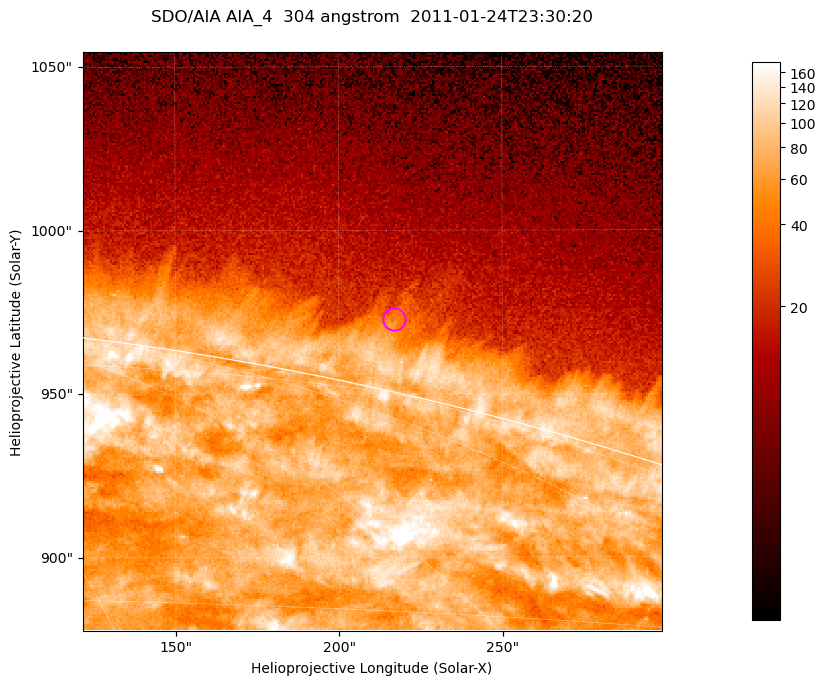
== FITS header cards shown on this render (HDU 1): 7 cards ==
TELESCOP= 'SDO/AIA '           / For AIA: SDO/AIA
INSTRUME= 'AIA_4   '           / For AIA: AIA_ATA1, AIA_ATA2, AIA_ATA3 or AIA_AT
WAVELNTH=                  304 / [angstrom] Wavelength
WAVEUNIT= 'angstrom'           / Wavelength unit: angstrom
DATE-OBS= '2011-01-24T23:30:20.124' / [ISO] Date when observation started; ISO 8
CTYPE1  = 'HPLN-TAN'           / CTYPE1; Typically HPLN
CTYPE2  = 'HPLT-TAN'           / CTYPE2; Typically HPLT

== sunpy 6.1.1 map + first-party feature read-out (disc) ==
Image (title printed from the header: SDO/AIA AIA_4  304 angstrom  2011-01-24T23:30:20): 295 x 295 px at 0.6 arcsec/px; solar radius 975 arcsec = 1624 px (partial field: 0.4% of the solar disc is inside the frame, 41% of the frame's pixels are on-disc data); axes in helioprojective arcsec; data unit not stated in the header (colour bar unlabelled)
Orientation: roll -0.132 deg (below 1 deg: not rotated)
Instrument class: DISC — disc imager (sunpy class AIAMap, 304 A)
Bright regions (active regions / flare kernels): reference = the on-disc median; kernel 3 px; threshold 5 sigma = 108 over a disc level ~73.9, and >= 1.15x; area >= 87 px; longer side >= 4 px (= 2.4 arcsec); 0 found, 0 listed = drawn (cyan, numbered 1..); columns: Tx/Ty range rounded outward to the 2 arcsec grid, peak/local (2 s.f.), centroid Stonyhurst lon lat
Off-limb structures (1.02-1.3 R_sun): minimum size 43 px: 3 found; the strongest spans PA ~345..350 deg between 1.02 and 1.03 R_sun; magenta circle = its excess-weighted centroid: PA ~345 deg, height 1.02 R_sun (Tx ~216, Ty ~972 arcsec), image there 2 x the reference